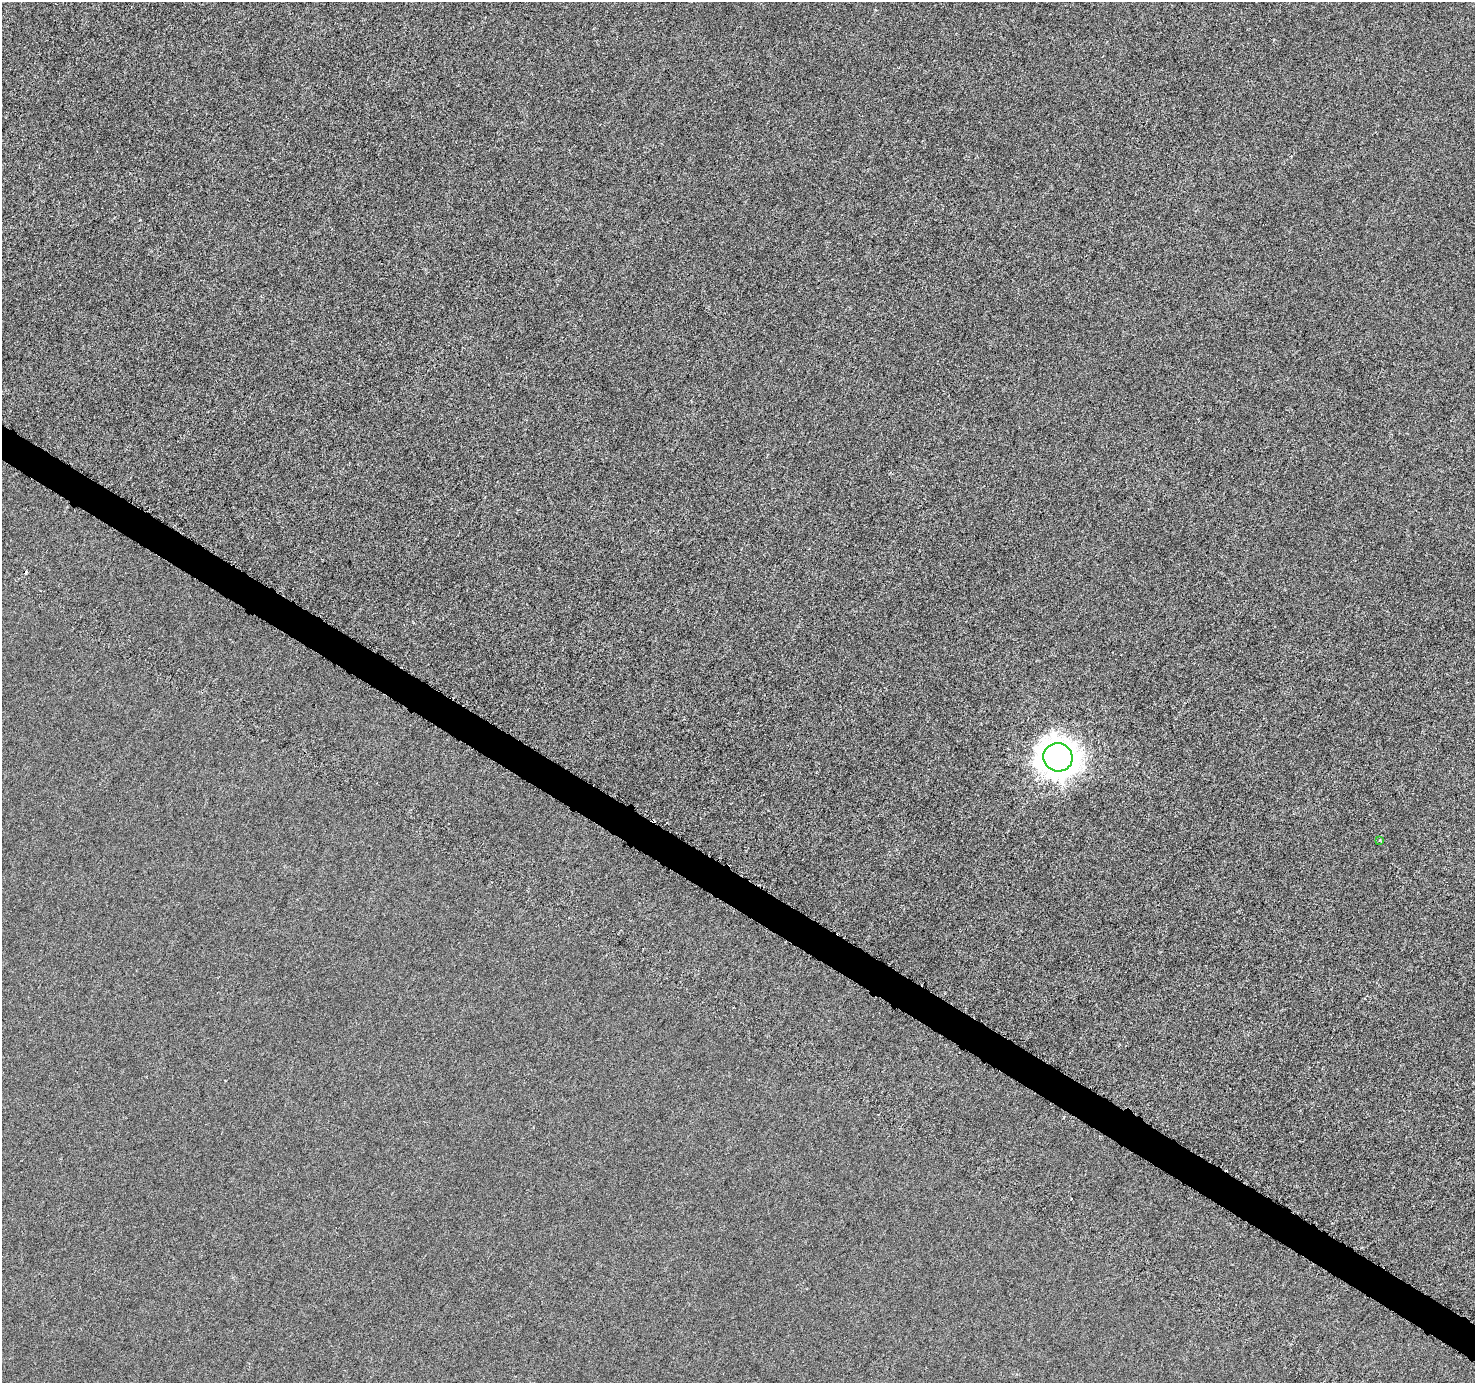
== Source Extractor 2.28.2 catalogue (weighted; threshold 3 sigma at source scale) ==
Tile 6 of 4 x 4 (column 2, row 2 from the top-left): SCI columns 1536-3008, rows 3038-4418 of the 5971 x 6059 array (HDU 1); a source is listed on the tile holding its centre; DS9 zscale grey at full resolution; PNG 1477 x 1385 px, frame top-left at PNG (2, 2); each listed source drawn as its Kron ellipse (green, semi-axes under 4 px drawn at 4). Shown black and unused: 3% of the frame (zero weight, under 3 of 6 exposures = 3% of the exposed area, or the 3 px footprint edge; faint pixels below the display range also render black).
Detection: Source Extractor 2.28.2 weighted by HDU 2 'WHT'; one run over the whole footprint, this tile lists its part. Background -1.67e-04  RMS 0.0017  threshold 0.00697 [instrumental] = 3 sigma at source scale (4.09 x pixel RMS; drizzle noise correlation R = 1.36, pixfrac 0.8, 0.0396/0.0396 arcsec/px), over >= 5 px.
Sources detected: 3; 1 cosmic-ray / hot-pixel residue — neither listed nor drawn; the other 2 listed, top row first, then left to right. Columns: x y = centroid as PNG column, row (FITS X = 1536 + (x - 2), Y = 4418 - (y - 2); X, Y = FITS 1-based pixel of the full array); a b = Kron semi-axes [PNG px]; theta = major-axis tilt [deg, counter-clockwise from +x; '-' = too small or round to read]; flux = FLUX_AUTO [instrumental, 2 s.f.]
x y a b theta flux
1058 757 15 14 - 200
1379 840 3 3 - 0.15